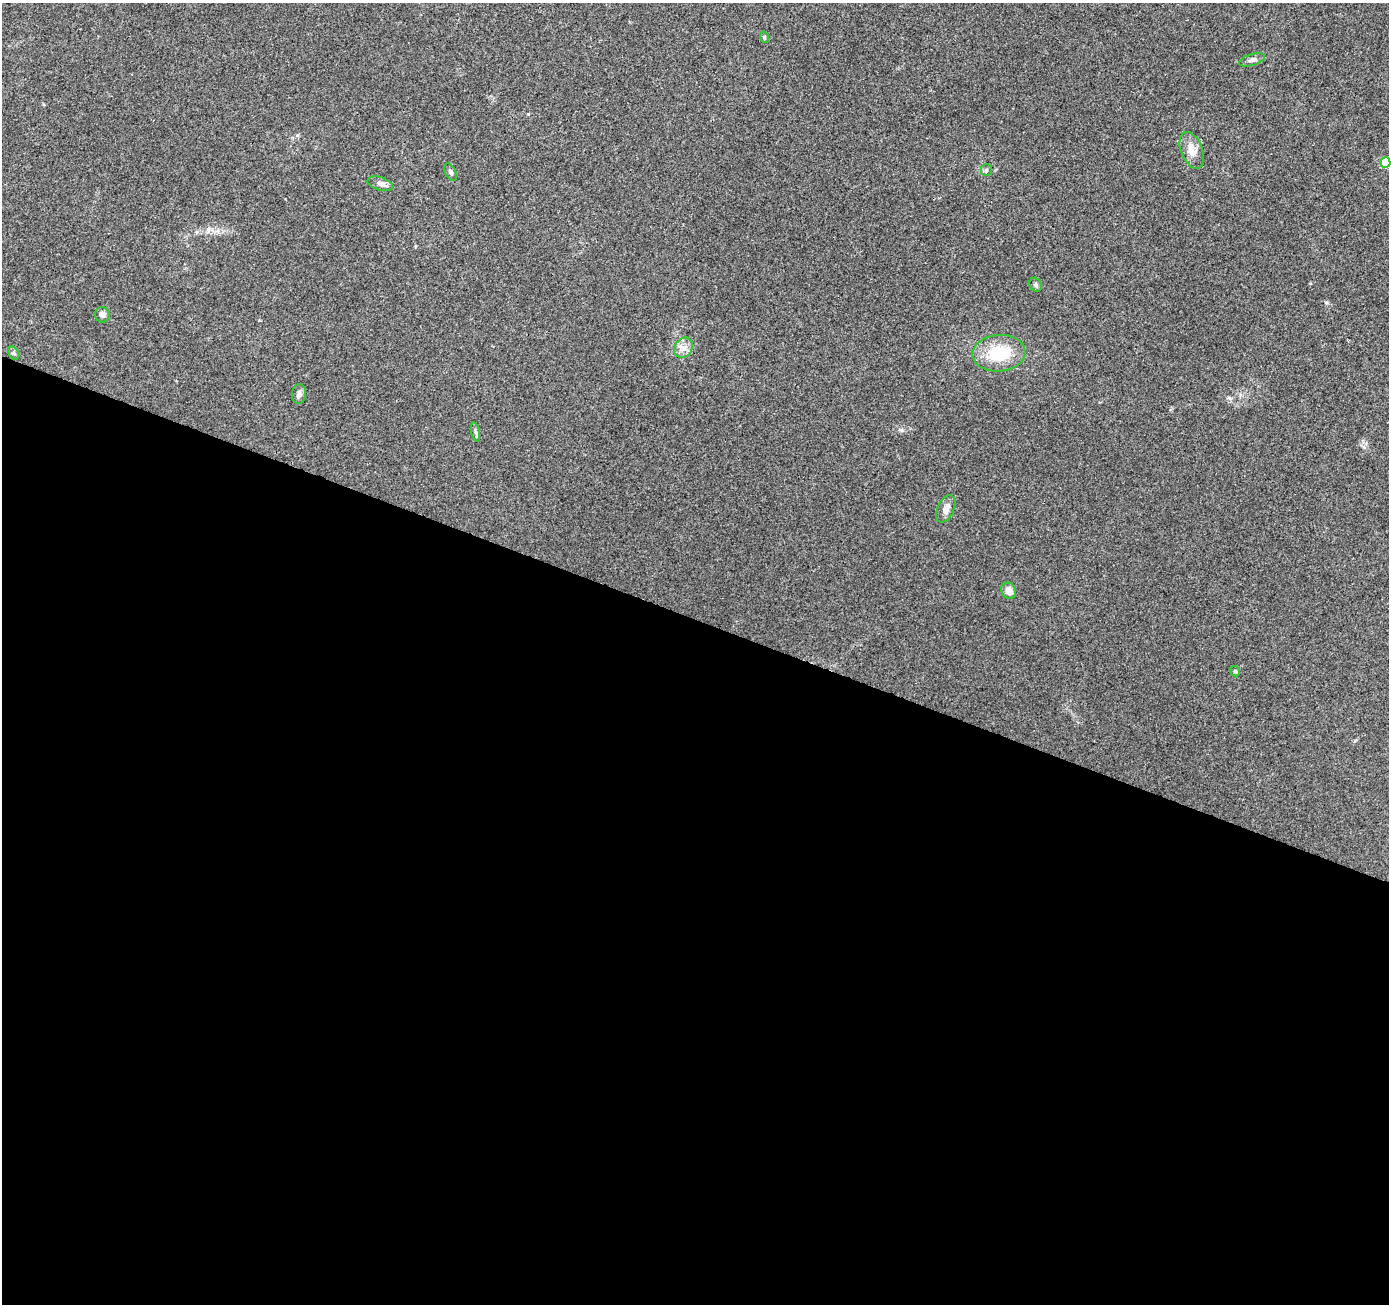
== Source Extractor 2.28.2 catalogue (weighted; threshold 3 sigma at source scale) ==
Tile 14 of 4 x 4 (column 2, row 4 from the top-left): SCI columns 1389-2775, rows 210-1511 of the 5559 x 5690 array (HDU 1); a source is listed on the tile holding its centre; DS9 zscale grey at full resolution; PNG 1391 x 1306 px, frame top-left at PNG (2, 3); each listed source drawn as its Kron ellipse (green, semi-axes under 4 px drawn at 4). Shown black and unused: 53% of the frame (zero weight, under 3 of 4 exposures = <1% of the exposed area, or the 3 px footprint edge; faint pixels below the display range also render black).
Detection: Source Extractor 2.28.2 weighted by HDU 2 'WHT'; one run over the whole footprint, this tile lists its part. Background 0.00725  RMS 0.0028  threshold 0.0125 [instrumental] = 3 sigma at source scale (4.5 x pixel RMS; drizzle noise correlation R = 1.50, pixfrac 1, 0.0396/0.0396 arcsec/px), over >= 5 px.
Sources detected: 17; all 17 listed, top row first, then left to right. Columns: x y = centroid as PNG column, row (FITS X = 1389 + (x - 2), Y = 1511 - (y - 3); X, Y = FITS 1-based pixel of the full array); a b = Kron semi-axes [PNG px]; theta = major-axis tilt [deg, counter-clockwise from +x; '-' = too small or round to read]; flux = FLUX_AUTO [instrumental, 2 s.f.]
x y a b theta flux
764 37 6 3 -72 0.32
1252 60 13 5 17 0.98
1192 150 19 10 -69 3.4
1385 163 5 5 - 11
986 170 6 5 - 0.53
451 172 9 5 -63 0.71
380 184 13 6 -16 1.2
1036 285 7 6 - 0.6
102 315 8 7 - 1.1
684 348 11 8 53 1.9
14 353 7 5 -59 0.56
999 353 27 18 4 11
299 394 9 7 84 0.94
476 432 9 3 -78 0.54
946 509 15 8 66 2.2
1009 591 8 7 - 2.2
1235 671 6 4 -43 0.36
Isophote crosses this tile's border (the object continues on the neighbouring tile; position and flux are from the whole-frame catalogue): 1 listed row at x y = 1385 163
Unlisted compact peaks at least as high as the median listed source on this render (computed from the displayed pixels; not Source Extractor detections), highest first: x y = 901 430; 1326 302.